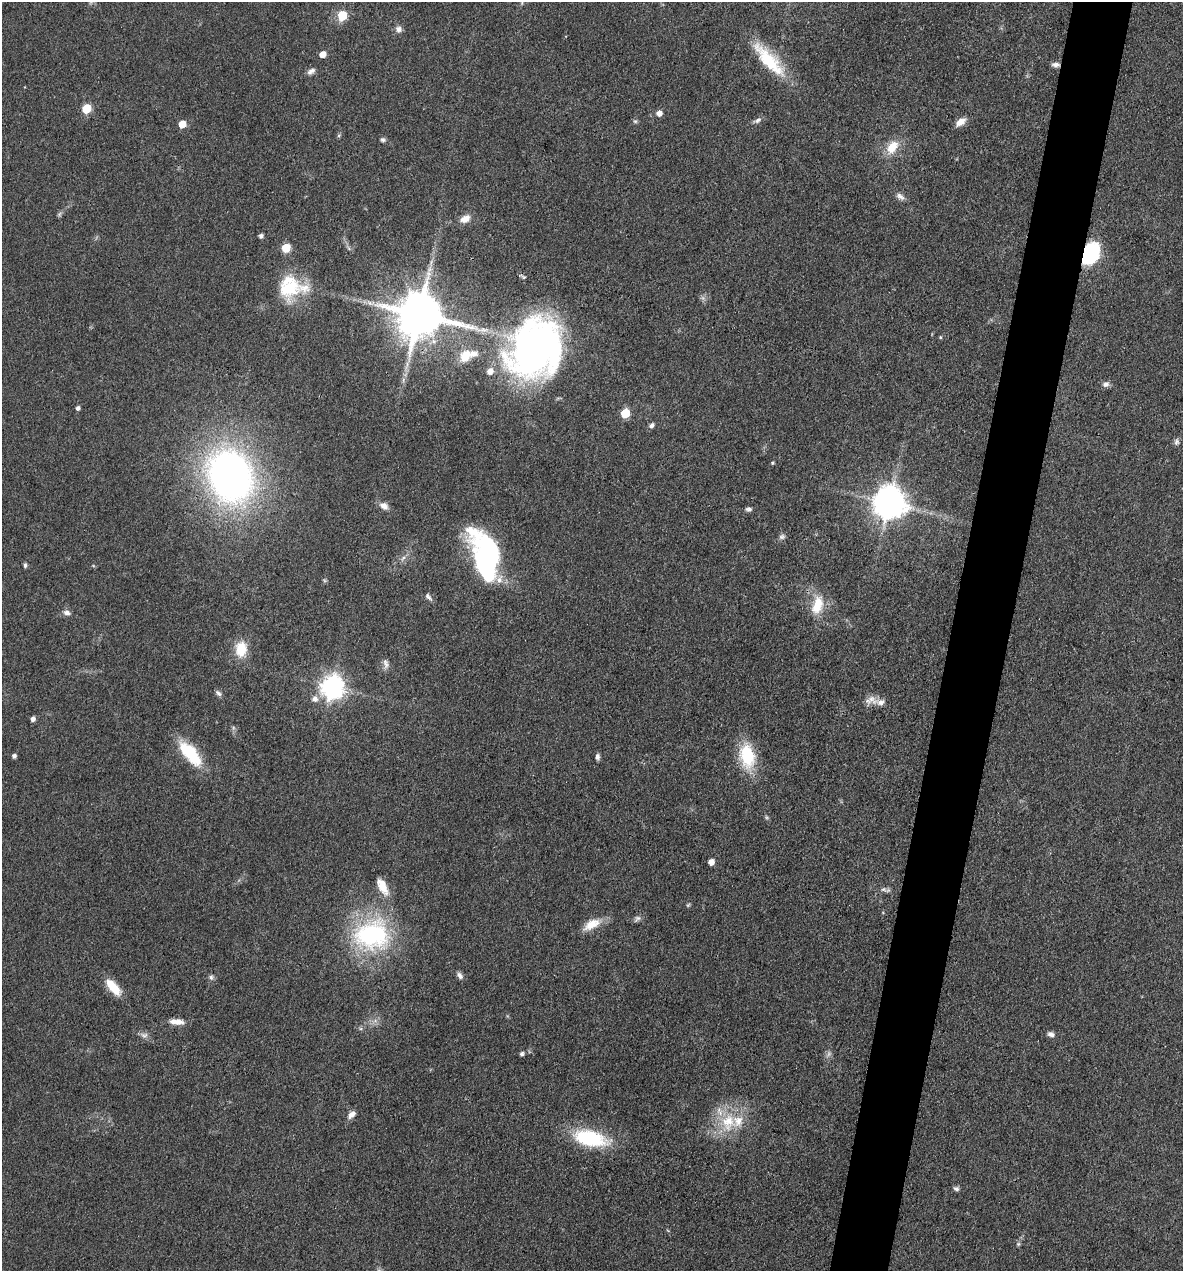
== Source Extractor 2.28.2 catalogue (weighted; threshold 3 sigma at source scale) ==
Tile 10 of 4 x 4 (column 2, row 3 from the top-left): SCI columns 1428-2608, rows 1271-2539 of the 5096 x 5079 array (HDU 1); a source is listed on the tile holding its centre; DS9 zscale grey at full resolution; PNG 1185 x 1273 px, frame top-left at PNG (2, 2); no overlay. Shown black and unused: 5% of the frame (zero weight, under 3 of 4 exposures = <1% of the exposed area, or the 3 px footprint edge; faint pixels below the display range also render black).
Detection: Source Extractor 2.28.2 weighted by HDU 2 'WHT'; one run over the whole footprint, this tile lists its part. Background 0.0807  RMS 0.0067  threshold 0.03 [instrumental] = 3 sigma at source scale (4.5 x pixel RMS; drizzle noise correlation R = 1.50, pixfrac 1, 0.05/0.05 arcsec/px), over >= 5 px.
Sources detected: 86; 4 too faint to see at this stretch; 1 inside a brighter object's white glare — not listed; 6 inside a brighter listed object's ellipse — not listed separately; the other 75 listed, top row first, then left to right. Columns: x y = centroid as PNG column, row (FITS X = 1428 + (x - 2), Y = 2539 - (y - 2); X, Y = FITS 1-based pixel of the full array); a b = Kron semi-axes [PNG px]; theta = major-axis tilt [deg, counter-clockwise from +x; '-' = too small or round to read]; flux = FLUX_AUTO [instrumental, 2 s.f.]
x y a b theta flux
522 3 6 4 -73 0.94
342 16 6 5 - 29
398 29 9 8 - 3
322 54 5 5 - 7.9
769 60 51 15 -48 34
1056 65 10 6 -5 2.8
311 71 11 6 32 2.8
86 108 6 5 - 29
659 113 6 5 - 4.6
758 120 11 6 29 2.5
635 121 6 6 - 1.2
960 122 13 7 36 5.9
182 124 5 5 - 13
339 135 6 3 19 0.9
383 140 6 6 - 1.6
892 147 20 12 55 14
900 196 13 7 -36 3.3
59 214 7 4 88 1.3
465 219 14 9 24 5.9
261 236 4 4 - 2.2
286 248 6 5 - 24
1090 254 21 13 61 60
291 287 35 27 -3 39
419 315 14 13 - 3800
940 337 5 4 - 0.82
535 349 64 52 60 300
465 356 17 13 50 13
1106 384 9 7 26 2.8
78 408 4 4 - 2.1
625 413 6 5 - 27
652 425 6 5 - 2.4
1176 442 9 6 83 2
772 463 4 3 - 0.86
230 476 47 37 -65 370
889 503 10 9 - 1400
384 506 11 8 -31 4.4
749 509 7 5 -7 1.9
782 537 9 7 16 2.1
403 558 9 4 54 2.1
488 559 43 23 -68 140
25 565 6 4 -89 1.3
428 597 12 5 -50 2.1
817 605 27 14 75 18
67 613 9 7 -26 3.1
241 649 21 15 86 15
386 664 14 7 -80 3.2
332 687 9 8 - 540
218 693 9 5 -43 2
315 699 9 9 - 3.8
871 699 20 10 -33 6.2
33 719 5 5 - 2.7
188 750 32 18 -53 27
14 756 4 4 - 2.1
747 756 28 16 -79 34
597 757 7 5 88 2.3
766 817 6 4 -71 1
711 862 5 4 - 6.1
382 886 24 10 -62 11
883 889 10 6 -21 2.3
688 905 7 4 45 0.92
637 919 11 6 46 2.1
592 924 24 11 28 12
371 935 40 34 8 110
460 976 10 6 -52 2.8
211 977 7 6 - 1.9
113 987 22 9 -49 14
177 1022 18 7 -4 6.2
1051 1034 9 6 -19 2.6
144 1035 11 7 -7 2.9
522 1054 5 4 - 1.8
352 1114 12 7 44 4
728 1122 28 23 87 28
590 1138 40 18 -12 47
956 1189 7 6 - 1.9
1018 1244 6 5 - 1.1
Overlapping masked pixels (flux is a lower limit): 3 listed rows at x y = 1056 65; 1090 254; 419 315